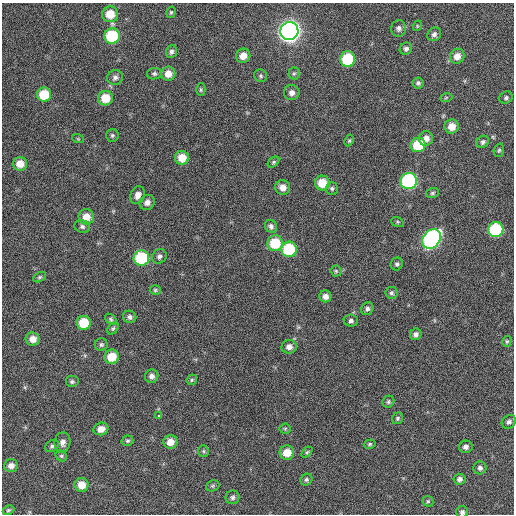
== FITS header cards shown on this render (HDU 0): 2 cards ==
NAXIS1  =                  512 / Axis length
NAXIS2  =                  512 / Axis length

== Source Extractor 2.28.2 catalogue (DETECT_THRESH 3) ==
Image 512 x 512 px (HDU 0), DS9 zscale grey, 1 PNG px = 1 image px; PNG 516 x 516 px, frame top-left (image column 1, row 512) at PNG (2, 3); each listed source drawn as its Kron ellipse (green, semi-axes under 4 px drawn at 4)
Background 379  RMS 19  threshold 56.3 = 3 sigma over >= 5 px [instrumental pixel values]
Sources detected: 99; all 99 listed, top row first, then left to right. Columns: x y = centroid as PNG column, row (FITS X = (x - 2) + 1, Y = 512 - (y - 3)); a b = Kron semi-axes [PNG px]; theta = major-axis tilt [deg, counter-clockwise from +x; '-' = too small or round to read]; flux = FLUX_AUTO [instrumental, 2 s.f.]
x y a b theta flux
171 12 6 4 74 1800
110 14 8 8 - 22000
417 26 5 3 - 1200
399 28 8 7 - 4600
289 31 9 9 - 900000
434 34 7 6 - 4000
112 36 8 7 - 75000
406 49 6 6 - 3600
171 52 6 5 - 3500
243 56 7 7 - 12000
457 56 8 7 - 10000
348 59 7 7 - 71000
294 73 6 5 - 2100
154 74 7 5 8 2800
168 74 7 7 - 12000
261 76 6 6 - 2300
115 77 8 7 - 4300
418 83 6 5 - 2700
201 90 6 4 -90 1900
292 93 7 7 - 6300
44 94 7 7 - 38000
105 98 7 7 - 23000
446 98 6 4 20 1400
506 98 7 6 - 2800
452 127 7 7 - 14000
112 135 6 6 - 2400
426 138 7 7 - 9100
78 139 6 3 -18 1300
349 141 6 4 62 1700
483 142 7 5 47 3700
418 145 7 7 - 44000
499 150 7 5 72 2200
182 158 7 7 - 19000
273 162 6 4 41 2000
20 164 7 7 - 15000
409 181 8 8 - 190000
322 183 7 7 - 24000
283 188 8 7 - 8900
332 188 6 6 - 2600
432 193 6 5 - 2300
138 195 9 7 71 7400
147 202 8 7 - 5800
86 217 8 7 - 14000
397 222 6 5 - 1800
271 226 6 6 - 3900
82 227 8 6 -17 3400
496 230 8 7 - 100000
432 239 10 8 53 330000
275 243 8 8 - 43000
289 249 7 7 - 78000
159 256 7 6 - 3800
141 258 8 7 - 98000
397 264 6 6 - 2800
336 271 5 5 - 2000
40 277 7 4 27 2200
155 290 5 4 - 1800
391 293 6 6 - 2900
325 296 6 6 - 6200
367 309 7 6 - 3700
130 317 7 6 - 3700
111 319 6 4 -41 2000
351 321 7 6 - 3400
84 323 7 7 - 36000
113 329 7 4 48 2200
416 334 6 5 - 4000
33 339 7 6 - 11000
507 341 6 4 73 1800
101 345 6 6 - 2800
289 347 7 7 - 7100
112 357 7 7 - 26000
152 376 7 6 - 5100
192 380 5 4 - 1900
72 382 7 6 - 2700
388 402 6 5 - 2300
158 416 3 2 - 1600
398 418 6 5 - 2300
509 422 8 6 39 4100
101 429 7 6 - 9500
285 429 5 5 - 1700
127 441 6 5 - 2400
62 442 10 8 84 7000
170 442 7 6 - 13000
370 444 6 4 17 1800
52 446 7 5 29 2800
466 447 7 6 - 4700
203 451 6 5 - 1800
307 452 6 4 44 1700
287 453 7 7 - 18000
61 456 6 5 - 2100
11 466 7 6 - 7000
480 468 6 6 - 3900
460 479 6 5 - 4300
306 480 6 5 - 2500
81 485 7 7 - 15000
213 486 7 5 21 2000
232 497 7 6 - 3300
428 501 6 5 - 1700
8 510 6 4 26 1700
462 512 6 6 - 3500
At the frame edge (FLAGS 8, measured only in part): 1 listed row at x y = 462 512